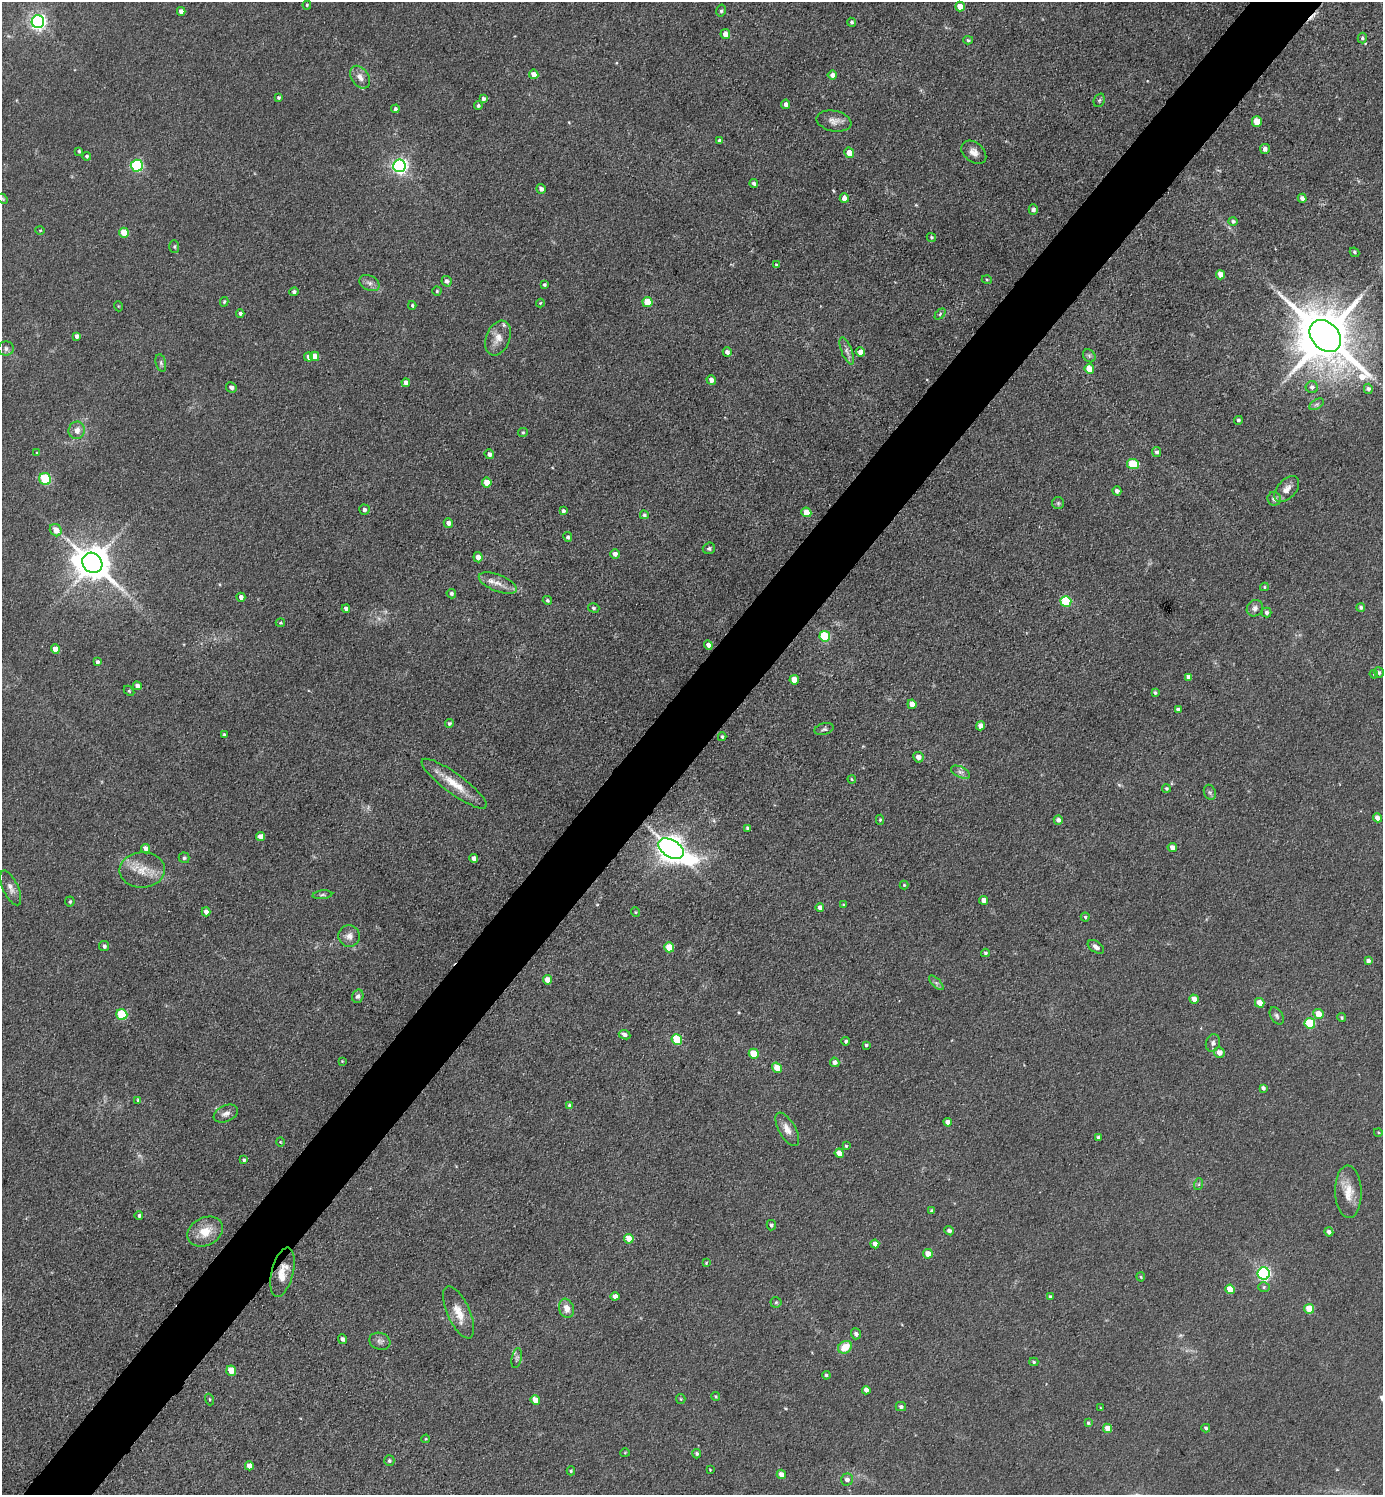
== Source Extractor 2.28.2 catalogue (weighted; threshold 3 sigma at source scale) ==
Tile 10 of 4 x 4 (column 2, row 3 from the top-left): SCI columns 1681-3061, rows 1496-2988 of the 5979 x 5977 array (HDU 1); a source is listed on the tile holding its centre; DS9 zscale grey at full resolution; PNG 1385 x 1497 px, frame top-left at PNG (2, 2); each listed source drawn as its Kron ellipse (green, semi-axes under 4 px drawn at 4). Shown black and unused: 5% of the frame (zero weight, under 3 of 5 exposures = <1% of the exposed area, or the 3 px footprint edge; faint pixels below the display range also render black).
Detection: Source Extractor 2.28.2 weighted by HDU 2 'WHT'; one run over the whole footprint, this tile lists its part. Background 0.0607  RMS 0.0073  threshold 0.0326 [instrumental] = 3 sigma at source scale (4.5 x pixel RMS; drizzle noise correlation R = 1.50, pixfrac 1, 0.05/0.05 arcsec/px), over >= 5 px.
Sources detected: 249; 2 too faint to see at this stretch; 1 inside a brighter object's white glare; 1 cosmic-ray / hot-pixel residue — neither listed nor drawn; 3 inside a brighter listed object's ellipse — not listed separately; the other 242 listed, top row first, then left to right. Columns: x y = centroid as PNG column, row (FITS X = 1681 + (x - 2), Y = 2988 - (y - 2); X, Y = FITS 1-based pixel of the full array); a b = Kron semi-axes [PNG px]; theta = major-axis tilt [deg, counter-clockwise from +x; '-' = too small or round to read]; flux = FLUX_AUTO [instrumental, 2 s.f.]
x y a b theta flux
307 5 4 4 - 0.89
960 7 5 4 - 8.1
181 11 4 4 - 3.4
721 11 6 4 75 1.2
38 22 6 6 - 220
852 22 4 4 - 1.3
725 34 5 5 - 5.6
1362 38 5 4 - 1.4
968 40 5 4 - 1.1
534 74 5 4 - 5.4
832 75 4 4 - 3.9
360 77 12 8 -54 5.2
278 97 3 3 - 1.1
483 99 4 4 - 2
1099 100 7 5 68 1.4
786 104 4 4 - 3.4
478 106 4 4 - 1.6
395 109 4 4 - 1.3
834 121 18 10 -11 5.9
1257 121 5 5 - 13
719 141 4 3 - 2.1
1265 149 5 5 - 3.2
79 151 3 3 - 0.92
974 152 14 9 -39 5.6
849 153 5 5 - 7.9
87 156 4 4 - 1.1
137 166 6 6 - 79
399 166 6 6 - 230
754 183 4 3 - 2.3
541 189 5 4 - 2.9
844 198 5 4 - 5.8
1302 198 4 4 - 2.8
3 199 6 4 -46 1
1033 210 5 4 - 2.4
1233 221 4 4 - 1.6
40 230 4 4 - 0.76
124 233 5 4 - 13
931 237 5 4 - 1.1
174 247 6 5 - 1.2
1355 252 5 4 - 1.1
776 265 4 3 - 0.93
1220 275 5 4 - 7.4
987 280 5 3 - 0.68
447 281 5 5 - 2.3
369 283 11 7 -27 3.3
544 285 4 3 - 1.2
437 291 4 4 - 1.1
294 292 4 4 - 1.8
224 302 5 3 - 0.91
647 302 5 5 - 16
540 303 4 4 - 0.77
412 305 4 3 - 0.98
118 306 5 3 - 0.57
240 313 4 4 - 1.6
940 314 6 4 46 1.1
77 336 4 4 - 2.9
1325 336 18 13 -47 5300
498 338 18 11 69 8
6 348 8 7 - 2.2
847 351 14 5 -68 3.4
727 352 4 4 - 3.1
860 352 4 4 - 5.9
315 356 5 4 - 7.6
1089 356 7 5 -47 1.5
308 357 4 4 - 2.9
161 363 9 5 -77 1.7
1089 369 5 4 - 11
711 380 5 4 - 3.1
406 383 4 4 - 4.6
231 387 5 5 - 2.4
1312 387 6 6 - 2.5
1368 389 5 4 - 1.9
1317 404 8 4 30 1.7
1238 420 4 4 - 1.5
77 430 9 8 - 5.4
523 432 5 4 - 1
1156 452 5 4 - 2.1
37 453 4 3 - 0.86
489 454 5 4 - 2.5
1133 464 6 5 - 25
45 479 6 5 - 37
487 483 5 4 - 9.9
1287 489 15 9 48 6.1
1117 491 4 4 - 2.2
1274 499 7 6 - 2.4
1058 503 6 6 - 1.2
364 510 5 5 - 2.4
563 511 4 3 - 1.7
806 512 5 4 - 11
644 515 4 4 - 1.3
448 523 4 4 - 4
56 530 6 5 - 7.3
568 537 5 4 - 1.5
709 548 6 5 - 1.5
615 554 5 4 - 3
478 557 5 4 - 4.5
92 563 10 9 - 1700
498 583 20 8 -22 6.6
1264 587 4 4 - 0.88
451 594 5 4 - 1.6
241 597 4 4 - 3.1
547 600 5 4 - 1.2
1066 601 5 5 - 45
1361 607 4 4 - 1.7
594 608 6 4 -16 1.1
1255 608 9 7 49 3.4
346 609 4 4 - 2.7
1267 612 5 4 - 2
280 623 4 3 - 0.96
825 636 5 5 - 38
708 645 5 4 - 3.5
55 649 5 4 - 7.1
97 662 4 4 - 2.2
1379 672 5 5 - 1.8
1374 674 4 3 - 0.8
1188 677 4 4 - 3.2
794 680 5 4 - 8.9
137 686 4 4 - 3.8
129 691 6 4 -45 0.91
1155 693 4 3 - 1.4
912 704 5 4 - 6.4
1178 710 4 4 - 2.9
449 723 4 4 - 1.4
981 726 4 4 - 4.6
824 729 10 5 15 1.8
224 734 3 3 - 0.97
722 737 4 3 - 1.1
918 757 5 5 - 4.3
960 772 10 5 -26 2.7
852 779 4 3 - 0.78
454 784 40 10 -36 17
1166 788 4 4 - 1.2
1210 792 8 6 -69 1.8
1377 818 4 4 - 4.9
880 820 5 4 - 0.88
1058 820 4 4 - 3
748 828 4 3 - 1.6
260 837 4 4 - 4.4
1172 847 5 4 - 3.8
146 849 5 4 - 5
671 849 14 8 -32 810
184 858 5 5 - 1.3
474 858 4 4 - 3.6
142 870 22 17 1 15
904 885 4 4 - 0.81
11 888 19 7 -65 4.6
322 895 10 4 6 1.4
983 900 4 4 - 4.1
70 901 5 5 - 1.1
843 905 4 3 - 0.7
820 908 4 4 - 4.3
206 912 4 4 - 3.5
635 912 5 3 - 0.72
1085 917 4 4 - 1
349 936 11 10 - 4.7
104 946 5 5 - 1.9
669 947 5 5 - 17
1096 947 9 5 -35 3
985 953 4 3 - 1.2
1368 961 4 4 - 2.7
547 980 4 4 - 9.2
936 983 9 3 -45 1.6
358 996 7 5 73 2.4
1194 999 5 4 - 5.6
1260 1003 5 4 - 9.4
1318 1014 5 5 - 11
122 1015 5 5 - 42
1277 1016 9 6 -59 2
1342 1018 4 3 - 1
1310 1023 5 5 - 32
625 1035 6 4 -24 2.3
677 1040 5 5 - 31
846 1041 4 4 - 1.3
1213 1043 9 7 70 2.6
866 1045 3 3 - 1.4
1219 1052 5 5 - 5.3
754 1054 5 5 - 19
342 1061 3 3 - 0.56
835 1062 5 4 - 3
777 1068 5 4 - 11
1263 1088 4 3 - 2.2
138 1100 4 3 - 1.4
570 1106 4 4 - 3
226 1113 13 8 24 3.9
948 1122 4 4 - 4.9
787 1129 18 8 -60 6.4
1378 1132 4 3 - 0.65
1098 1137 4 3 - 1.5
280 1142 5 3 - 0.6
846 1146 3 3 - 0.7
839 1153 4 4 - 7.1
244 1160 4 3 - 1.5
1199 1184 6 4 71 1.1
1348 1192 26 13 -88 13
932 1211 4 4 - 1.8
139 1216 4 4 - 1.7
771 1225 5 4 - 1.8
949 1231 5 4 - 2.4
205 1232 19 14 27 14
1329 1232 4 4 - 2.5
629 1239 5 4 - 9.7
875 1244 4 4 - 5.2
928 1254 5 4 - 7.7
706 1263 3 3 - 0.66
282 1272 25 10 76 11
1264 1274 6 6 - 130
1141 1277 4 4 - 0.81
1264 1287 6 5 - 1.3
1230 1289 5 4 - 15
615 1296 4 4 - 4.2
1050 1297 4 3 - 1.2
776 1302 5 5 - 1.2
566 1308 10 7 -72 7
1309 1309 5 5 - 14
459 1312 28 11 -66 12
856 1334 5 5 - 2.1
342 1339 5 4 - 2.1
380 1341 11 8 -18 2.9
845 1347 7 6 - 14
517 1358 10 5 78 1.8
1034 1362 4 3 - 1.1
231 1371 5 4 - 14
826 1375 4 4 - 1.2
866 1390 4 4 - 3.5
716 1396 4 4 - 0.84
210 1399 6 3 -71 0.81
681 1399 5 4 - 0.83
535 1400 5 4 - 9.4
901 1407 5 4 - 2
1100 1408 4 2 - 0.56
1088 1423 4 4 - 1
1108 1428 5 4 - 8.2
1206 1428 4 3 - 1.4
426 1439 4 4 - 0.66
625 1453 5 4 - 0.82
697 1454 4 4 - 1.3
389 1461 5 5 - 1.4
249 1466 4 4 - 6.1
710 1470 2 2 - 0.55
571 1471 4 4 - 1.1
781 1474 5 4 - 5.1
847 1480 6 6 - 3.3
Overlapping masked pixels (flux is a lower limit): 1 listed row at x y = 282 1272